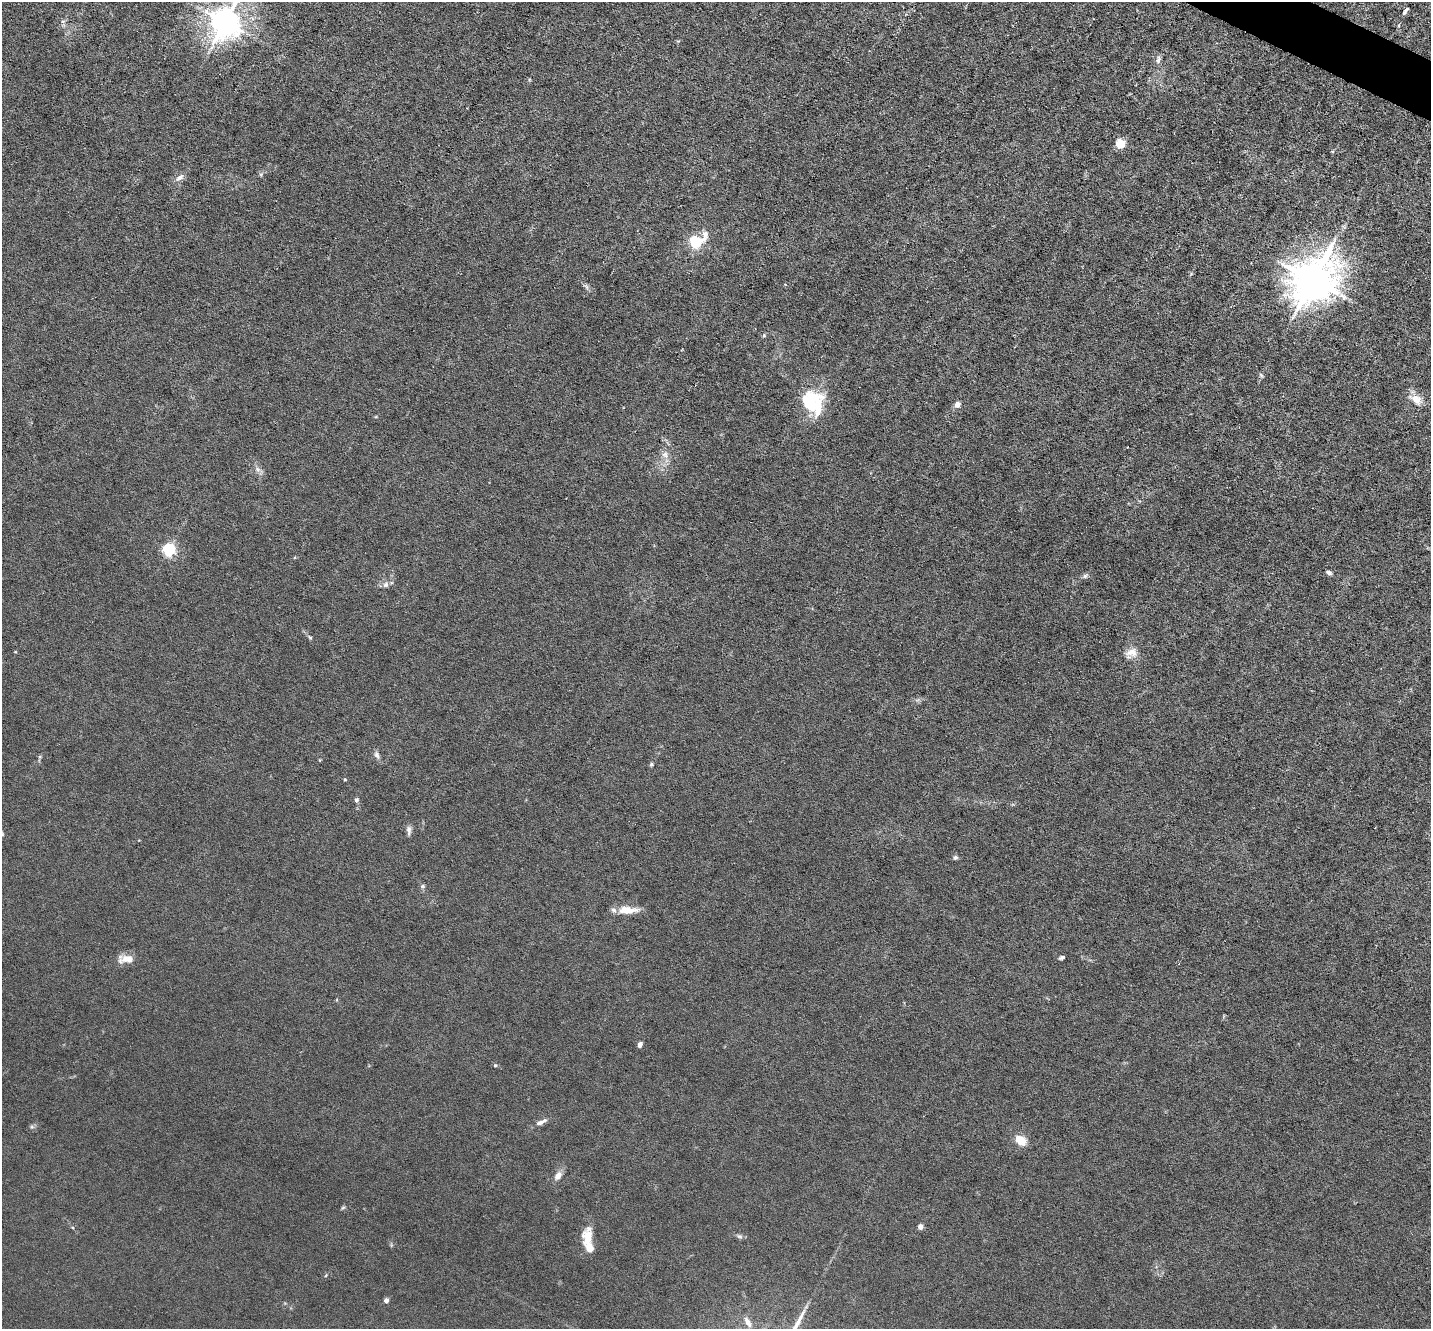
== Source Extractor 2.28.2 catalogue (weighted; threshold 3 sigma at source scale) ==
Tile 10 of 4 x 4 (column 2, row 3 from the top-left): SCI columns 1430-2858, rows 1607-2933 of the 5717 x 5729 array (HDU 1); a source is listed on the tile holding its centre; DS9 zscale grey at full resolution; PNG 1433 x 1331 px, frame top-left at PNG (2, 2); no overlay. Shown black and unused: <1% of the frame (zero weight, under 3 of 6 exposures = <1% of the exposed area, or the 3 px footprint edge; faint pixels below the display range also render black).
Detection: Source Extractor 2.28.2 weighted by HDU 2 'WHT'; one run over the whole footprint, this tile lists its part. Background 0.0113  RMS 0.0037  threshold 0.015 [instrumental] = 3 sigma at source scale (4.09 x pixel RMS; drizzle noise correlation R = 1.36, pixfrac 0.8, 0.05/0.05 arcsec/px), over >= 5 px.
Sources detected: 48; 1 inside a brighter object's white glare — not listed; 2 inside a brighter listed object's ellipse — not listed separately; the other 45 listed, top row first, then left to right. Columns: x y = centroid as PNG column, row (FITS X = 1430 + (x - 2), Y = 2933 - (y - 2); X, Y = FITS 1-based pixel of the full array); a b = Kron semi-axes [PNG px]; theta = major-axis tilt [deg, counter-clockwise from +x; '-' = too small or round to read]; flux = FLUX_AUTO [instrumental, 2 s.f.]
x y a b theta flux
1406 10 7 3 53 0.94
225 22 10 8 71 570
1158 60 11 6 65 1.1
1120 144 5 5 - 20
180 177 14 7 37 1.8
696 242 8 5 35 48
1313 280 14 12 49 1300
586 287 8 4 -53 0.83
764 336 6 4 69 0.52
1261 375 7 4 -46 0.56
1416 399 18 11 -32 4
957 405 6 6 - 2.2
817 408 37 19 -76 14
665 455 10 9 - 2.1
258 469 8 6 -22 1.2
169 550 5 5 - 57
1329 573 6 4 -26 0.84
1085 576 6 6 - 0.8
386 584 9 7 63 1.4
310 638 5 4 - 0.43
1132 652 17 11 5 3.4
377 755 10 6 -62 1.2
651 764 5 5 - 0.52
345 779 4 4 - 0.34
356 800 6 5 - 0.66
409 830 14 5 89 1.3
2 834 6 4 -72 0.44
955 857 6 5 - 0.74
422 886 7 5 27 0.61
628 910 26 9 0 5.2
1062 958 6 4 18 0.76
126 959 18 9 0 4.1
640 1044 6 4 62 1.2
495 1065 5 4 - 0.47
541 1122 16 5 25 1.8
32 1127 6 4 -18 0.55
1020 1140 12 8 -35 5.7
558 1175 11 7 56 2.3
343 1208 6 4 30 0.46
72 1227 5 3 - 0.32
921 1227 5 5 - 1.6
739 1236 8 6 -30 0.83
587 1238 17 12 -79 6.1
386 1300 4 4 - 2.2
748 1322 16 7 -62 2
Isophote crosses this tile's border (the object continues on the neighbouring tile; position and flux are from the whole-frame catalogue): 1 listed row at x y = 225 22